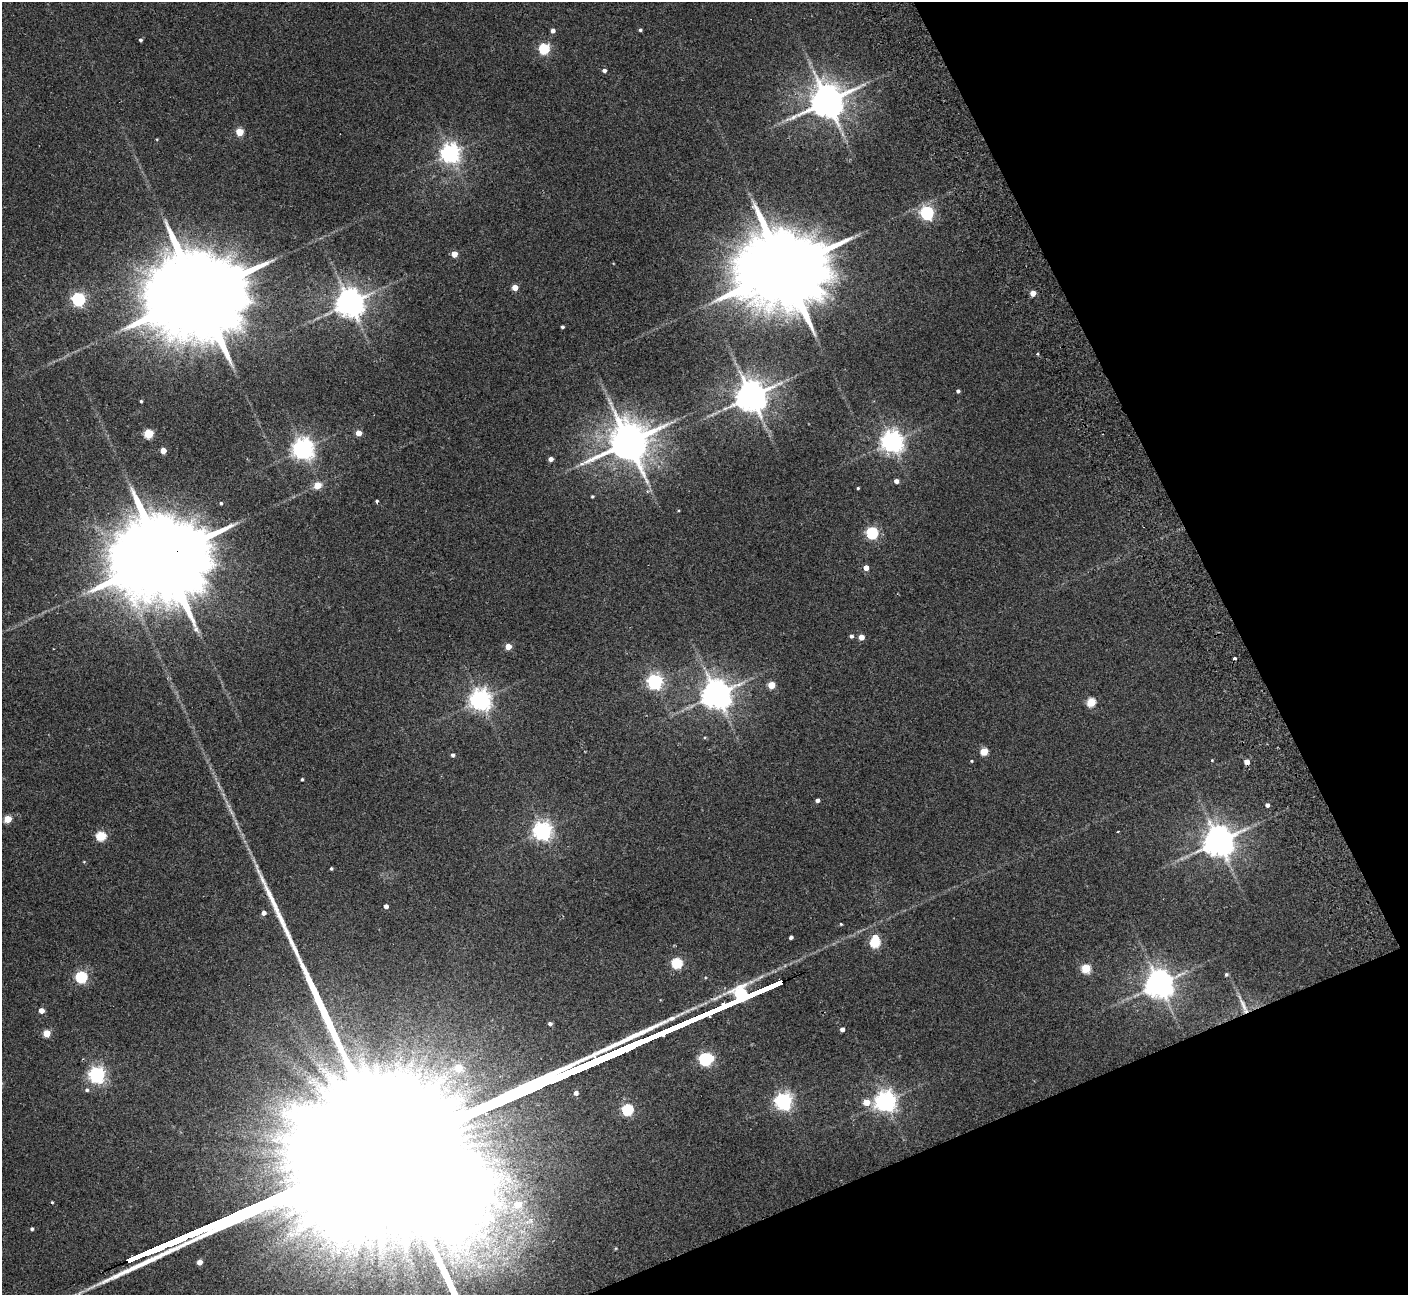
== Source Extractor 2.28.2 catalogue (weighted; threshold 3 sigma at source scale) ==
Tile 12 of 4 x 4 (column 4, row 3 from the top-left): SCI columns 4274-5679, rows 1480-2772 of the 5736 x 5674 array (HDU 1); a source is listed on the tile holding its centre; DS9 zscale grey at full resolution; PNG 1410 x 1297 px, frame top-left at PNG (2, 2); no overlay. Shown black and unused: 21% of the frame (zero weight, under 2 of 3 exposures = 3% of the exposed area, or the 3 px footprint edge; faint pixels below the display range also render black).
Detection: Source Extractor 2.28.2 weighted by HDU 2 'WHT'; one run over the whole footprint, this tile lists its part. Background 0.119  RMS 0.01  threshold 0.0465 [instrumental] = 3 sigma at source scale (4.5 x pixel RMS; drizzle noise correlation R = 1.50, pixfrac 1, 0.05/0.05 arcsec/px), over >= 5 px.
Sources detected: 99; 1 too faint to see at this stretch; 1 inside a brighter object's white glare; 2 cosmic-ray / hot-pixel residue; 1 long thin detection or spike segment (spike, bleed or trail) — not listed; the other 94 listed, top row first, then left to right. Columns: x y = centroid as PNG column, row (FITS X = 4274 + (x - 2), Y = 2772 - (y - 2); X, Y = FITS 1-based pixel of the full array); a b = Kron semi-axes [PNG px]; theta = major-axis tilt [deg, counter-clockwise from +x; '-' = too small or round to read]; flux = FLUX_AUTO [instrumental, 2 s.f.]
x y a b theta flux
640 30 4 4 - 1.7
553 31 4 4 - 4.3
140 40 4 3 - 2
544 48 5 5 - 92
604 70 4 4 - 3.7
827 101 10 9 - 2500
240 132 5 4 - 33
157 139 4 3 - 0.81
450 153 6 6 - 560
927 213 6 5 - 200
454 254 4 4 - 16
783 269 29 18 19 20000
515 288 4 4 - 15
1033 293 4 4 - 13
198 294 35 20 21 29000
78 299 6 5 - 200
350 303 8 8 - 1600
562 327 4 3 - 2
1038 354 3 3 - 1.1
958 391 4 3 - 2.5
751 396 9 8 - 2100
141 401 3 3 - 1.3
358 433 4 4 - 12
148 434 5 5 - 54
628 442 12 11 - 3800
892 442 7 7 - 770
303 449 7 7 - 720
163 451 4 4 - 14
551 459 4 4 - 5.5
896 481 4 4 - 5.9
317 485 5 4 - 21
858 488 3 3 - 1.2
647 491 5 3 - 1.1
592 496 4 3 - 1.2
377 501 3 3 - 1.5
221 503 3 3 - 1.5
872 533 5 5 - 130
162 557 32 20 20 26000
866 568 4 4 - 8.1
851 636 4 4 - 2.5
861 637 4 4 - 10
508 646 4 4 - 17
655 681 6 6 - 290
771 685 5 4 - 24
716 694 8 8 - 1700
480 700 7 7 - 730
1091 702 5 5 - 46
984 752 5 5 - 31
453 755 4 4 - 2.4
971 761 3 3 - 1
302 779 3 3 - 1.3
817 800 4 4 - 3.6
1267 805 4 4 - 3.4
8 819 5 4 - 26
542 831 6 6 - 510
101 836 5 5 - 64
1218 841 9 8 - 1900
331 869 3 3 - 1.5
386 906 4 4 - 4.4
263 913 4 4 - 5
841 924 3 3 - 0.98
791 937 4 3 - 3
875 937 5 4 - 9.7
875 943 5 5 - 70
677 963 5 5 - 91
1086 968 5 5 - 50
1226 974 5 4 - 1.6
81 977 5 5 - 120
1159 984 8 8 - 1500
772 986 19 3 24 4900
746 997 22 3 23 5700
1243 1005 23 6 -66 8.7
719 1008 23 3 24 5900
41 1011 4 4 - 8.4
692 1020 22 3 24 5800
550 1023 4 4 - 2.7
842 1029 4 4 - 4.2
664 1032 23 3 23 6200
46 1033 5 5 - 25
705 1059 7 5 9 200
458 1068 6 6 - 24
97 1075 6 6 - 360
87 1090 5 5 - 2.1
576 1093 5 5 - 4.8
783 1101 6 6 - 410
885 1101 7 7 - 690
866 1102 5 5 - 16
627 1109 5 5 - 100
52 1202 3 3 - 1
518 1204 8 7 - 19
32 1229 4 3 - 1.9
163 1246 29 3 23 8200
457 1255 9 4 -32 3.8
199 1262 4 4 - 7.4
Overlapping masked pixels (flux is a lower limit): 2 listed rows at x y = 162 557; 772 986